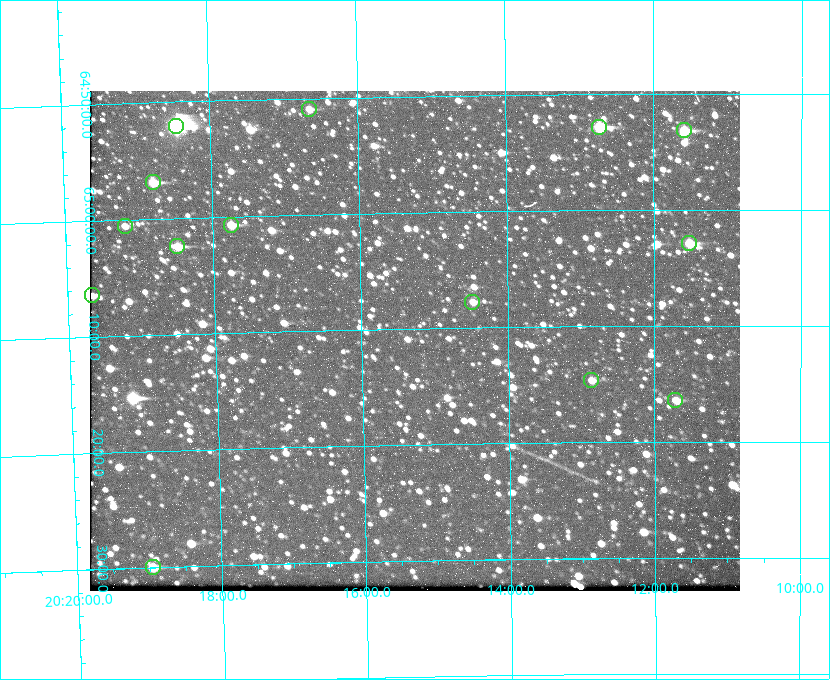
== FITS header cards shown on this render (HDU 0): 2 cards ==
NAXIS1  =                  650 / Width of table row in bytes
NAXIS2  =                  500 / Number of rows in table

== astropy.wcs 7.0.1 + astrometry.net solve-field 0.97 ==
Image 650 x 500 px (HDU 0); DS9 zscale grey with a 90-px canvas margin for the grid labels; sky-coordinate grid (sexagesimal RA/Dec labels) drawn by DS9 from the SOLVED WCS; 14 Tycho-2 reference stars matched to detected sources circled (green)
Header WCS: none
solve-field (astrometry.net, Tycho-2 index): SOLVED blind (the file carries no WCS)
Solved WCS: RA---TAN-SIP/DEC--TAN-SIP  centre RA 20:15:17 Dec +65:11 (303.82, +65.18 deg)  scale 5.17 arcsec/px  FOV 56.0' x 43.1'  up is -179 deg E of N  parity flipped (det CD > 0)
(file carries no celestial WCS; the grid is the blind solution)
Tycho-2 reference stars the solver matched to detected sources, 14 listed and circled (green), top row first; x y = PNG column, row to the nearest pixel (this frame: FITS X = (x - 90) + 1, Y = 500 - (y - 91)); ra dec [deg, ICRS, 3 dp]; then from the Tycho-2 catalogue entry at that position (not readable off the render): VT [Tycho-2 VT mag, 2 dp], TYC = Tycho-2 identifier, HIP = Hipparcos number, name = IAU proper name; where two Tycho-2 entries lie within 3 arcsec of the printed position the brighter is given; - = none
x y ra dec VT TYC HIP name
309 109 304.164 +64.849 10.65 4240-315-1 - -
176 126 304.612 +64.868 7.89 4241-1703-1 100101 -
599 127 303.184 +64.880 9.02 4240-488-1 - -
684 130 302.897 +64.886 9.40 4240-717-1 - -
153 182 304.698 +64.948 10.27 4241-1684-1 - -
231 225 304.437 +65.012 10.41 4241-1775-1 - -
125 226 304.798 +65.009 11.15 4241-1628-1 - -
689 243 302.882 +65.048 10.25 4240-98-1 - -
177 246 304.620 +65.041 10.25 4241-1573-1 - -
92 295 304.916 +65.107 11.17 4241-1518-1 - -
472 302 303.620 +65.129 11.18 4240-34-1 - -
591 380 303.217 +65.244 11.17 4240-236-1 - -
675 400 302.928 +65.273 10.74 4240-760-1 - -
153 567 304.739 +65.499 10.16 4241-1715-1 - -